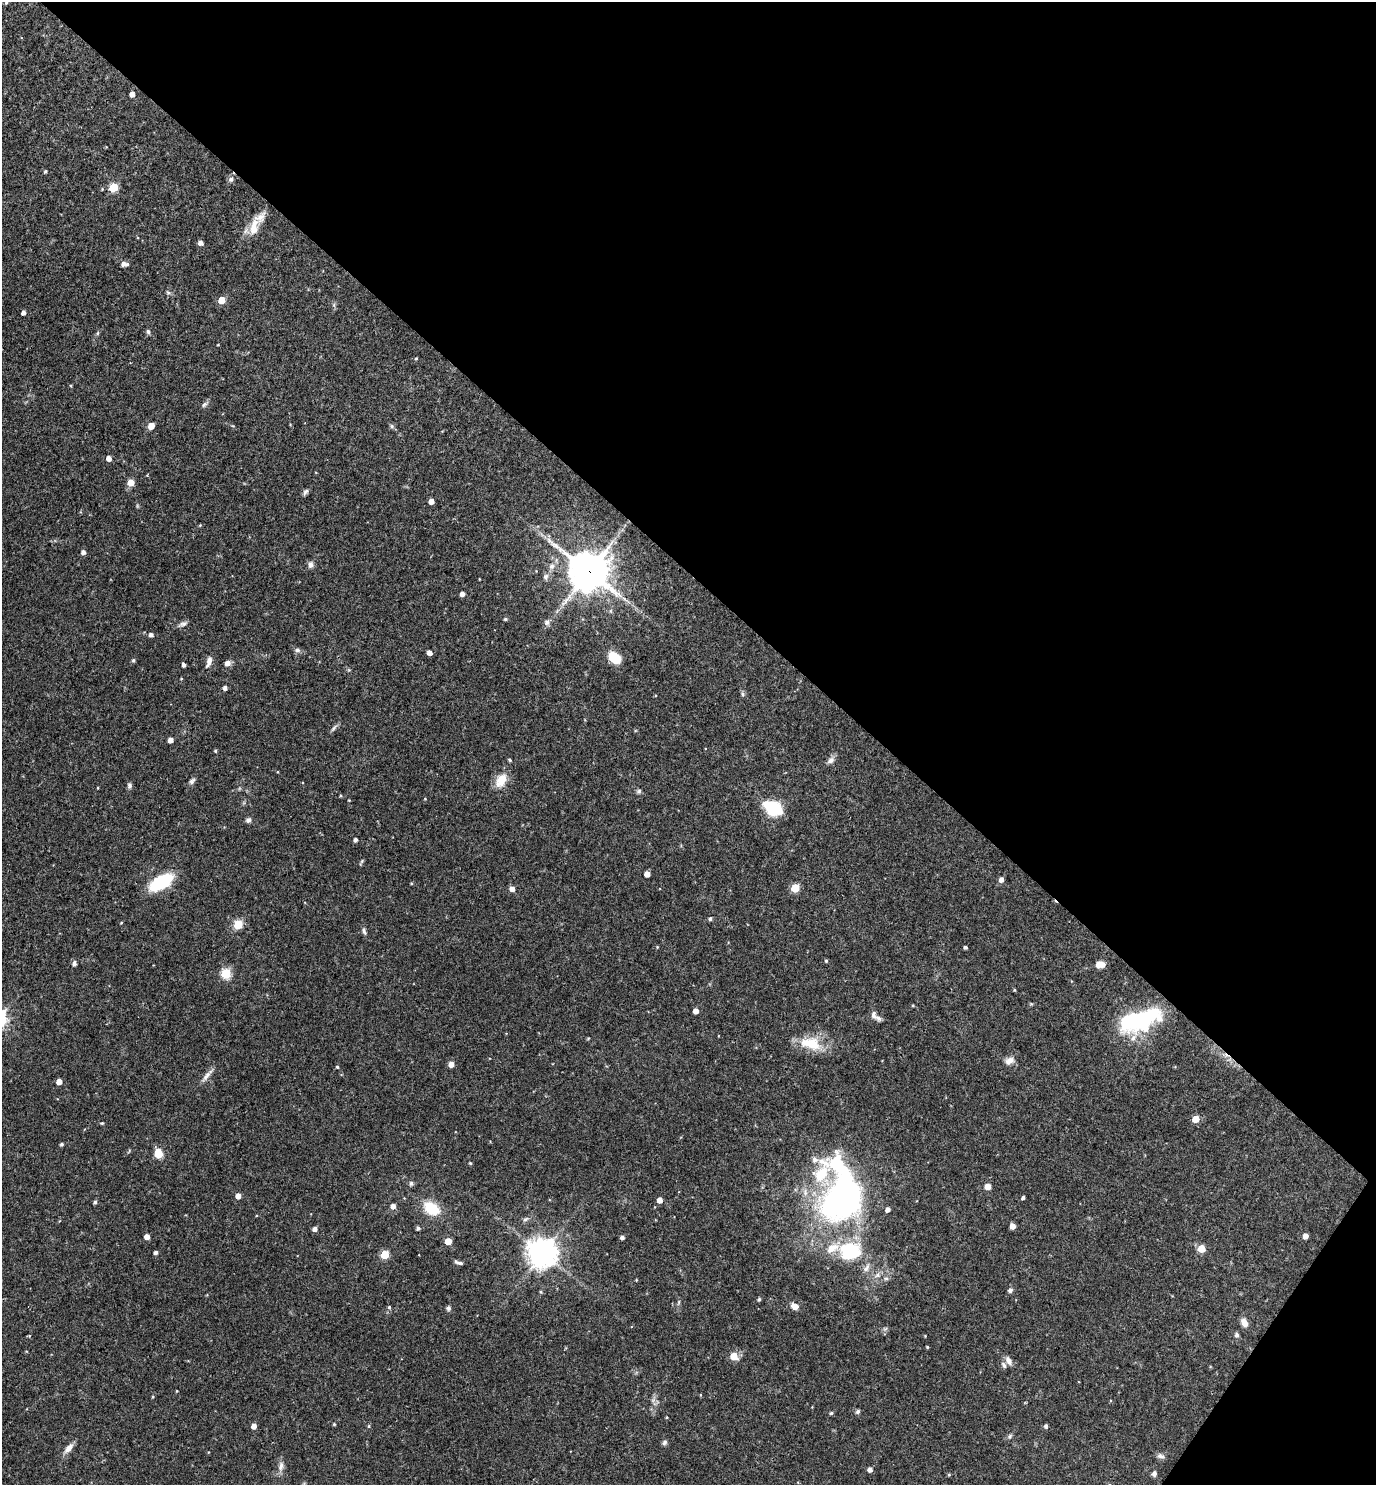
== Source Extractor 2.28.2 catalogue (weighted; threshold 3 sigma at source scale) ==
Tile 8 of 4 x 4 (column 4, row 2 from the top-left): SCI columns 4272-5645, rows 2967-4449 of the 5936 x 5932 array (HDU 1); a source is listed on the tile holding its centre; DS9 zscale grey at full resolution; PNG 1378 x 1487 px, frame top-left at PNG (2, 2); no overlay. Shown black and unused: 40% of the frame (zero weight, under 3 of 4 exposures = <1% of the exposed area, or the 3 px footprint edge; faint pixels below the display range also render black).
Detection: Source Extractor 2.28.2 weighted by HDU 2 'WHT'; one run over the whole footprint, this tile lists its part. Background 0.0538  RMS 0.0032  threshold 0.0146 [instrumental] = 3 sigma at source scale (4.5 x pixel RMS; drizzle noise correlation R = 1.50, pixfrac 1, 0.05/0.05 arcsec/px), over >= 5 px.
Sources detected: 157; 9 inside a brighter listed object's ellipse — not listed separately; the other 148 listed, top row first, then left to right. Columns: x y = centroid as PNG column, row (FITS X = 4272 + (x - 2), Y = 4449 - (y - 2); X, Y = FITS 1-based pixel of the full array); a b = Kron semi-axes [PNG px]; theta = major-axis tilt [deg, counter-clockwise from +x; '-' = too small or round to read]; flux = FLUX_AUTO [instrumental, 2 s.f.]
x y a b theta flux
6 3 5 4 - 0.43
132 94 4 4 - 1.8
45 171 6 4 52 0.35
231 179 7 7 - 1
114 187 5 5 - 12
260 217 27 13 43 5.4
200 243 5 5 - 1.5
124 264 7 5 -3 1.6
168 292 7 5 -30 0.57
221 300 5 5 - 4.8
23 313 4 4 - 1.3
148 332 7 5 -85 0.66
97 333 6 4 87 0.4
218 345 4 3 - 0.23
416 358 4 4 - 0.34
204 404 10 6 44 0.85
151 426 6 5 - 2.9
392 426 6 5 - 0.63
109 458 4 4 - 2.2
131 482 5 5 - 5.3
305 492 9 5 56 0.84
431 501 4 4 - 2.3
200 525 5 3 - 0.3
83 552 5 5 - 1.2
311 565 8 7 - 1.3
552 566 10 7 56 1.6
589 571 14 13 - 770
546 577 8 7 - 1
462 594 4 4 - 1.6
505 619 5 4 - 0.49
547 622 7 6 - 1.2
183 624 13 6 23 1.2
151 635 5 5 - 1
297 650 8 6 -22 0.9
429 653 4 4 - 1.8
614 658 12 8 -39 7.9
133 660 6 4 67 0.51
209 661 14 6 71 2
227 663 6 5 - 1.9
184 665 4 3 - 1
181 679 4 3 - 0.24
225 688 4 4 - 1.3
743 694 7 4 -89 0.56
334 728 13 4 50 0.85
170 740 4 4 - 2.2
215 751 5 4 - 0.36
509 760 4 3 - 0.46
831 760 11 8 40 1.4
501 780 17 10 59 5.9
192 781 9 6 46 0.87
129 785 8 6 -90 0.81
98 788 3 2 - 0.22
639 791 7 6 - 0.64
425 799 4 3 - 0.23
773 808 17 11 -29 16
248 820 7 6 - 0.91
355 840 4 4 - 1
362 861 6 5 - 0.44
647 874 5 4 - 2.7
1001 879 5 4 - 1.8
161 882 15 8 30 33
795 888 5 5 - 11
512 889 5 5 - 2.1
710 919 4 4 - 0.78
121 923 4 3 - 0.31
238 925 5 5 - 15
364 931 11 4 -76 0.84
657 947 4 3 - 0.27
965 947 3 3 - 0.6
826 961 4 4 - 0.45
74 963 6 5 - 0.88
1100 964 9 6 0 2.7
226 974 5 5 - 21
1014 990 4 3 - 0.29
1031 1004 6 4 -2 0.37
913 1006 5 3 - 0.31
696 1011 4 4 - 2.4
873 1015 11 6 -88 1.3
1139 1021 50 23 20 30
811 1043 32 16 -15 9.7
1009 1061 12 9 29 2
451 1064 5 4 - 2.5
337 1067 4 4 - 0.39
206 1076 18 6 53 1.9
59 1082 4 4 - 2.4
1196 1119 5 5 - 5.3
102 1123 5 4 - 0.37
61 1144 4 4 - 0.57
158 1153 9 7 -81 5.1
470 1163 4 3 - 0.38
411 1183 6 6 - 0.79
987 1187 5 4 - 3.4
238 1196 4 4 - 2.4
843 1198 62 45 73 110
1023 1198 4 3 - 0.74
660 1200 4 4 - 2.2
95 1202 4 4 - 0.65
393 1206 5 5 - 1.9
431 1208 16 11 -32 11
888 1209 4 4 - 1.7
525 1219 8 5 26 0.78
1012 1226 5 4 - 2.4
418 1228 4 4 - 0.77
315 1229 5 4 - 1.4
1305 1236 5 4 - 2.2
147 1237 4 4 - 2.2
622 1237 4 4 - 1
448 1241 5 4 - 5.2
1201 1248 5 5 - 7.9
156 1252 4 4 - 0.95
542 1253 11 10 - 320
385 1255 5 5 - 12
456 1262 7 5 -28 0.63
866 1268 14 7 59 1.7
886 1278 7 4 0 0.59
636 1280 4 3 - 0.26
1010 1290 7 6 - 0.88
541 1292 5 3 - 0.3
759 1299 4 4 - 0.56
679 1302 6 4 88 0.48
794 1306 11 8 -27 2
389 1307 4 4 - 0.51
448 1308 6 5 - 0.81
1244 1323 9 7 -61 2.7
885 1329 7 4 2 0.55
1237 1335 6 5 - 0.97
925 1336 3 3 - 0.23
927 1347 3 3 - 0.31
734 1356 5 5 - 6.5
1009 1361 11 7 -59 1.7
177 1391 4 3 - 0.24
700 1395 4 3 - 0.22
858 1412 6 5 - 0.68
831 1413 4 4 - 0.53
667 1417 4 3 - 0.3
334 1424 4 4 - 0.35
254 1426 4 4 - 2.5
369 1426 5 3 - 0.35
1046 1426 4 4 - 0.79
1010 1436 9 4 46 0.65
664 1443 8 6 47 0.75
69 1448 15 6 50 2.3
208 1452 4 3 - 0.22
1160 1456 10 6 -17 1.1
281 1466 15 7 78 1.8
870 1470 4 4 - 1.6
1154 1474 6 5 - 1.1
949 1475 4 4 - 0.35
Overlapping masked pixels (flux is a lower limit): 1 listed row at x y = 589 571
Isophote crosses this tile's border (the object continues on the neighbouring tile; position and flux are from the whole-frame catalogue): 1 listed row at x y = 6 3